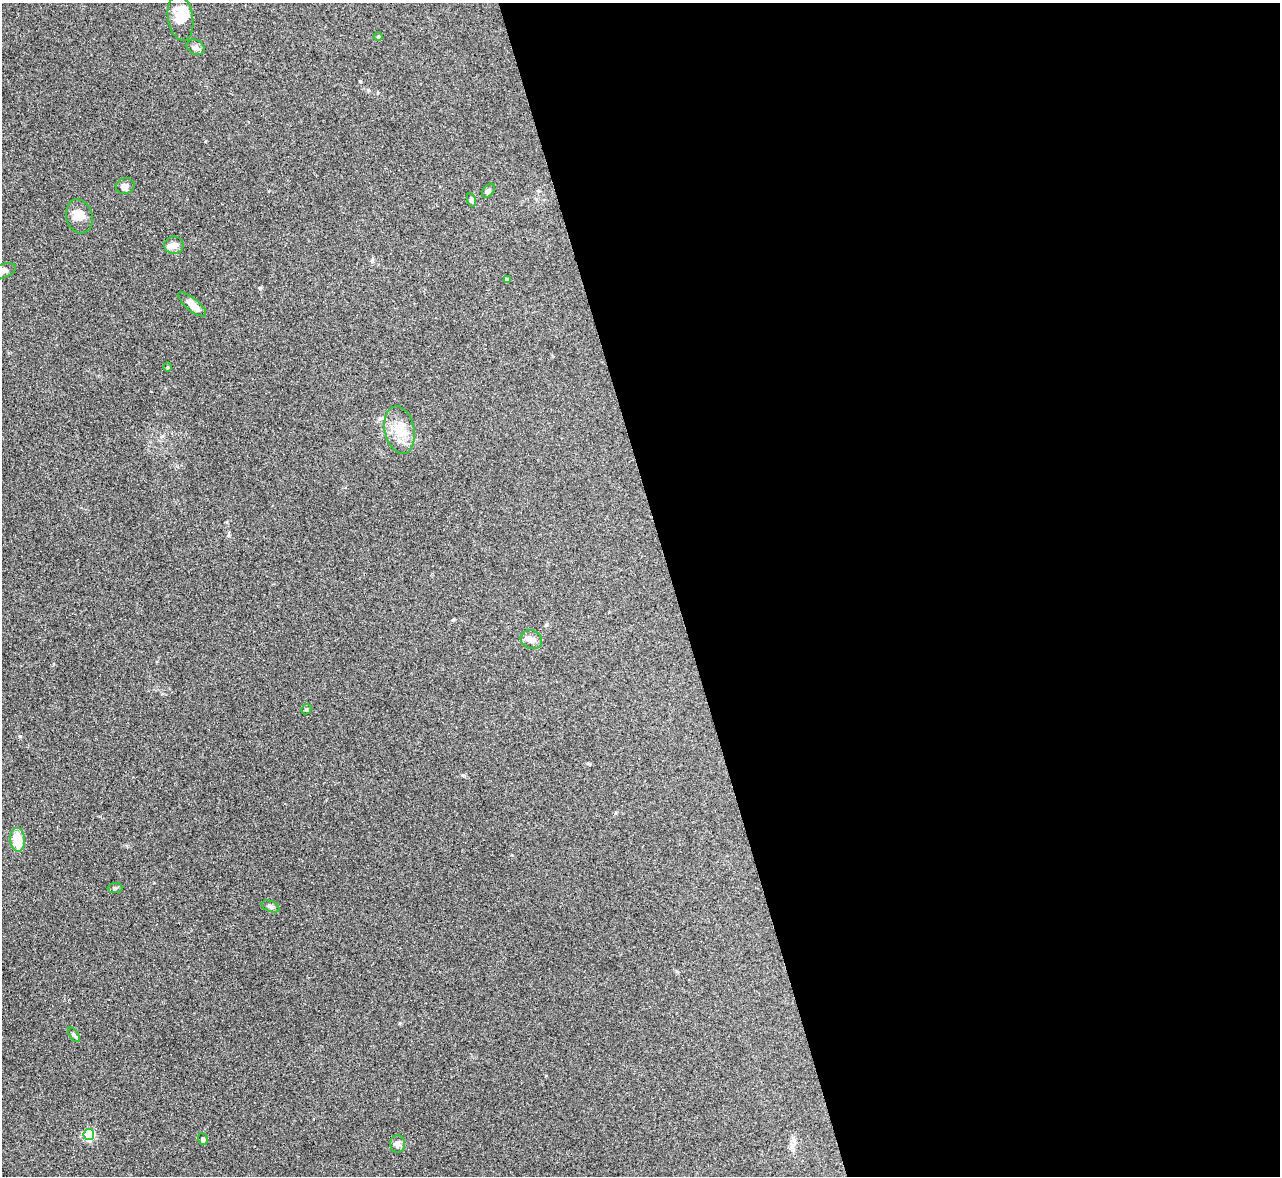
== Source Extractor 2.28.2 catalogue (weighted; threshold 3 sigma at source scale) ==
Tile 8 of 4 x 4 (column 4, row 2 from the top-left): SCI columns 3842-5119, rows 2494-3667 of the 5127 x 5108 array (HDU 1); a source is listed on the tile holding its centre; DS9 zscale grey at full resolution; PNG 1282 x 1178 px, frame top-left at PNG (2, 3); each listed source drawn as its Kron ellipse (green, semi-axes under 4 px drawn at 4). Shown black and unused: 47% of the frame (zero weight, under 3 of 4 exposures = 1% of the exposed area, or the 3 px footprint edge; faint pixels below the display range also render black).
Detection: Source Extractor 2.28.2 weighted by HDU 2 'WHT'; one run over the whole footprint, this tile lists its part. Background 0.334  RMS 0.0099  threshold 0.0443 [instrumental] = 3 sigma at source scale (4.5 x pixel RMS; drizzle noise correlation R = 1.50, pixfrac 1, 0.05/0.05 arcsec/px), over >= 5 px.
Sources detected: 24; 1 inside a brighter object's white glare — neither listed nor drawn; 1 inside a brighter listed object's ellipse — not listed separately; the other 22 listed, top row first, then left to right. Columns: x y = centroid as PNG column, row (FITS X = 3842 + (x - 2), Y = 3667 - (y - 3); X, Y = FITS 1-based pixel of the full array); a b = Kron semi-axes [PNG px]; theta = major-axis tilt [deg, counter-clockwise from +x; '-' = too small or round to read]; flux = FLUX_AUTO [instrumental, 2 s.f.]
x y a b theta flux
180 18 23 12 -81 16
378 36 5 3 - 0.85
196 47 9 7 -26 3.4
125 186 9 8 - 5
488 191 8 5 51 2.3
471 200 7 4 -72 2
79 216 17 13 -74 11
174 245 9 8 - 6.5
2 271 15 7 20 5.8
507 279 4 3 - 2.7
192 304 17 6 -40 7.9
167 367 4 3 - 0.92
400 430 24 14 -78 19
531 640 11 9 -24 5.4
306 709 5 4 - 1.2
18 840 12 7 -86 22
115 888 7 5 2 1.9
270 906 9 5 -22 2.6
74 1035 8 4 -55 1.7
89 1135 5 5 - 97
203 1139 6 4 -73 2
397 1144 9 7 90 3.3
Isophote crosses this tile's border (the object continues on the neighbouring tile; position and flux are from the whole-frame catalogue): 1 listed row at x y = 2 271
Unlisted compact peaks at least as high as the median listed source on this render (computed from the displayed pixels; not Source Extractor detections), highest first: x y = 20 736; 360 81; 260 288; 453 620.